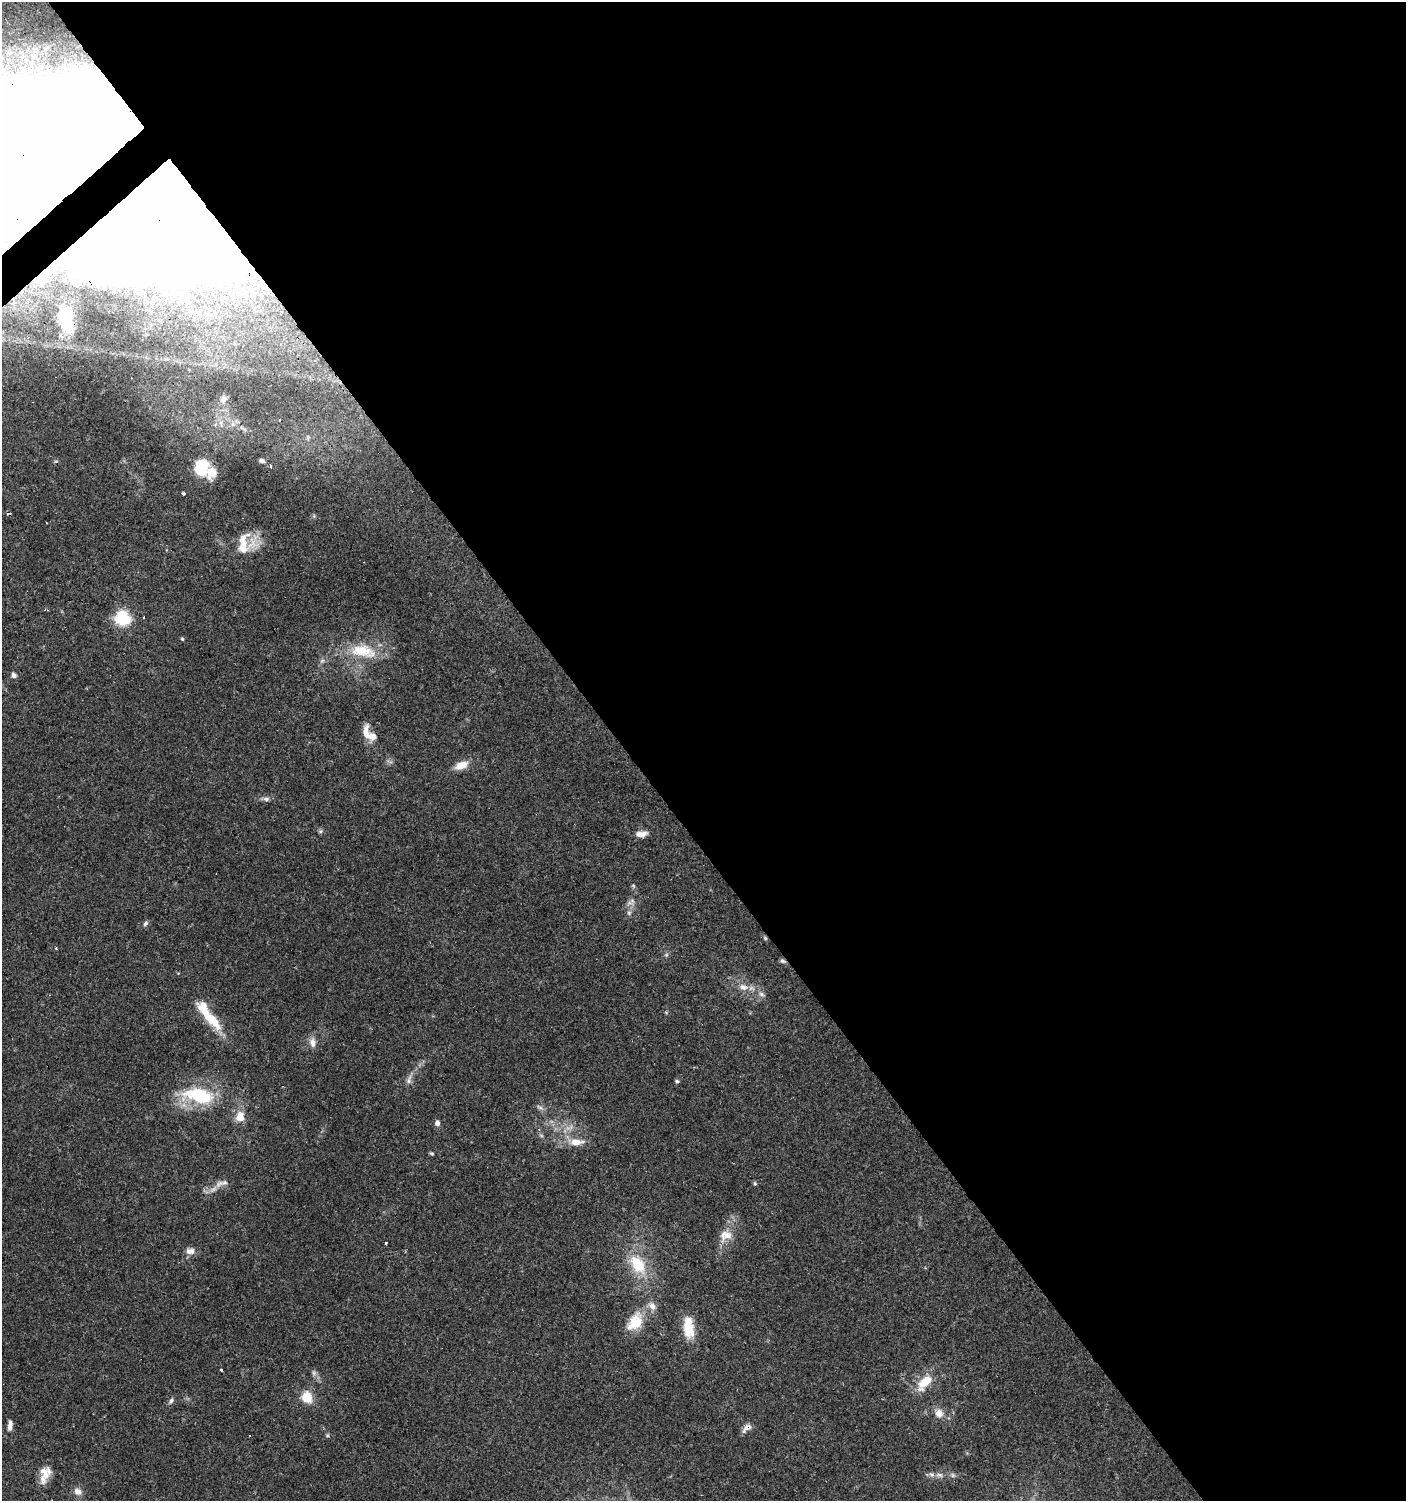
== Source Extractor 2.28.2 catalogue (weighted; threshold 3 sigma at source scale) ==
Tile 8 of 4 x 4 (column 4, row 2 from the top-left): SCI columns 4349-5752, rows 3001-4499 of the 5954 x 5998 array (HDU 1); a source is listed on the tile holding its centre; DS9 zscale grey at full resolution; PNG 1408 x 1503 px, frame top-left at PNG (2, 2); no overlay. Shown black and unused: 56% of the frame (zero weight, under 3 of 4 exposures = <1% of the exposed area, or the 3 px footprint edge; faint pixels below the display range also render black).
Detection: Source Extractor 2.28.2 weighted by HDU 2 'WHT'; one run over the whole footprint, this tile lists its part. Background 0.0517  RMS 0.0052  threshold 0.0235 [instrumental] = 3 sigma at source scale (4.5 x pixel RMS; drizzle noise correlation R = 1.50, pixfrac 1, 0.0396/0.0396 arcsec/px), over >= 5 px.
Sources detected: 80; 10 inside a brighter object's white glare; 5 cosmic-ray / hot-pixel residue — not listed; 7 inside a brighter listed object's ellipse — not listed separately; the other 58 listed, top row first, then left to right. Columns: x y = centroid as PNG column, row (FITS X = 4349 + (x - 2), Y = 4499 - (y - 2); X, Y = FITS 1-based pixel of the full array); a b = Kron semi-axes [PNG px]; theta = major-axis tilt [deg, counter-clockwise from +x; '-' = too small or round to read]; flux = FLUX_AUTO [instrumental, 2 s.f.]
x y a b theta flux
54 148 134 39 23 9600
202 224 25 12 31 630
134 336 233 49 0 1800
262 461 6 5 - 1.4
271 465 4 3 - 1.9
201 468 17 13 80 20
184 493 4 3 - 1.8
243 542 34 22 29 14
122 618 6 6 - 96
182 639 4 4 - 0.68
363 651 39 16 -12 20
322 661 7 4 19 1
14 675 5 5 - 2.2
367 733 23 10 -67 6.8
461 765 17 9 23 6.3
266 799 9 6 -1 1.7
320 831 6 5 - 0.92
641 834 16 7 8 3.8
633 885 6 4 -20 0.63
630 903 11 6 17 2
629 913 6 5 - 1.1
146 923 8 5 51 1.2
765 938 5 5 - 0.75
56 948 3 3 - 0.82
666 955 6 4 72 0.83
783 961 8 5 -27 1.2
743 987 12 8 -27 4.1
761 994 9 7 -32 1.8
214 1021 29 13 -53 13
313 1043 13 9 -79 3.6
409 1080 15 7 78 2.6
677 1081 6 5 - 0.81
199 1095 40 19 -13 33
540 1107 11 5 -29 1.6
240 1117 12 9 77 6.8
437 1123 7 6 - 2.1
576 1142 20 10 0 7.5
432 1154 6 4 -17 0.7
755 1183 6 5 - 0.71
219 1184 14 8 38 3.6
726 1235 19 14 22 7.1
386 1243 3 3 - 2.3
190 1251 12 7 4 3.5
638 1264 28 17 -55 19
652 1306 13 8 -41 3.3
633 1323 29 14 68 11
688 1327 29 13 -85 12
222 1370 3 3 - 6.6
925 1382 22 11 47 12
307 1397 15 13 -64 8.7
171 1401 9 5 57 1.3
939 1413 11 10 - 4.5
10 1426 15 6 84 2.6
746 1428 16 6 42 3.1
939 1475 10 6 -7 2.4
953 1475 7 4 -18 1.1
43 1479 16 10 -89 4.7
78 1491 10 8 -35 3.3
Overlapping masked pixels (flux is a lower limit): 7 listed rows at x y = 54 148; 202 224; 134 336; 765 938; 783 961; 761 994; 746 1428
Isophote crosses this tile's border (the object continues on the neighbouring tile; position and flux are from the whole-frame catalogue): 2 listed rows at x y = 54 148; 134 336